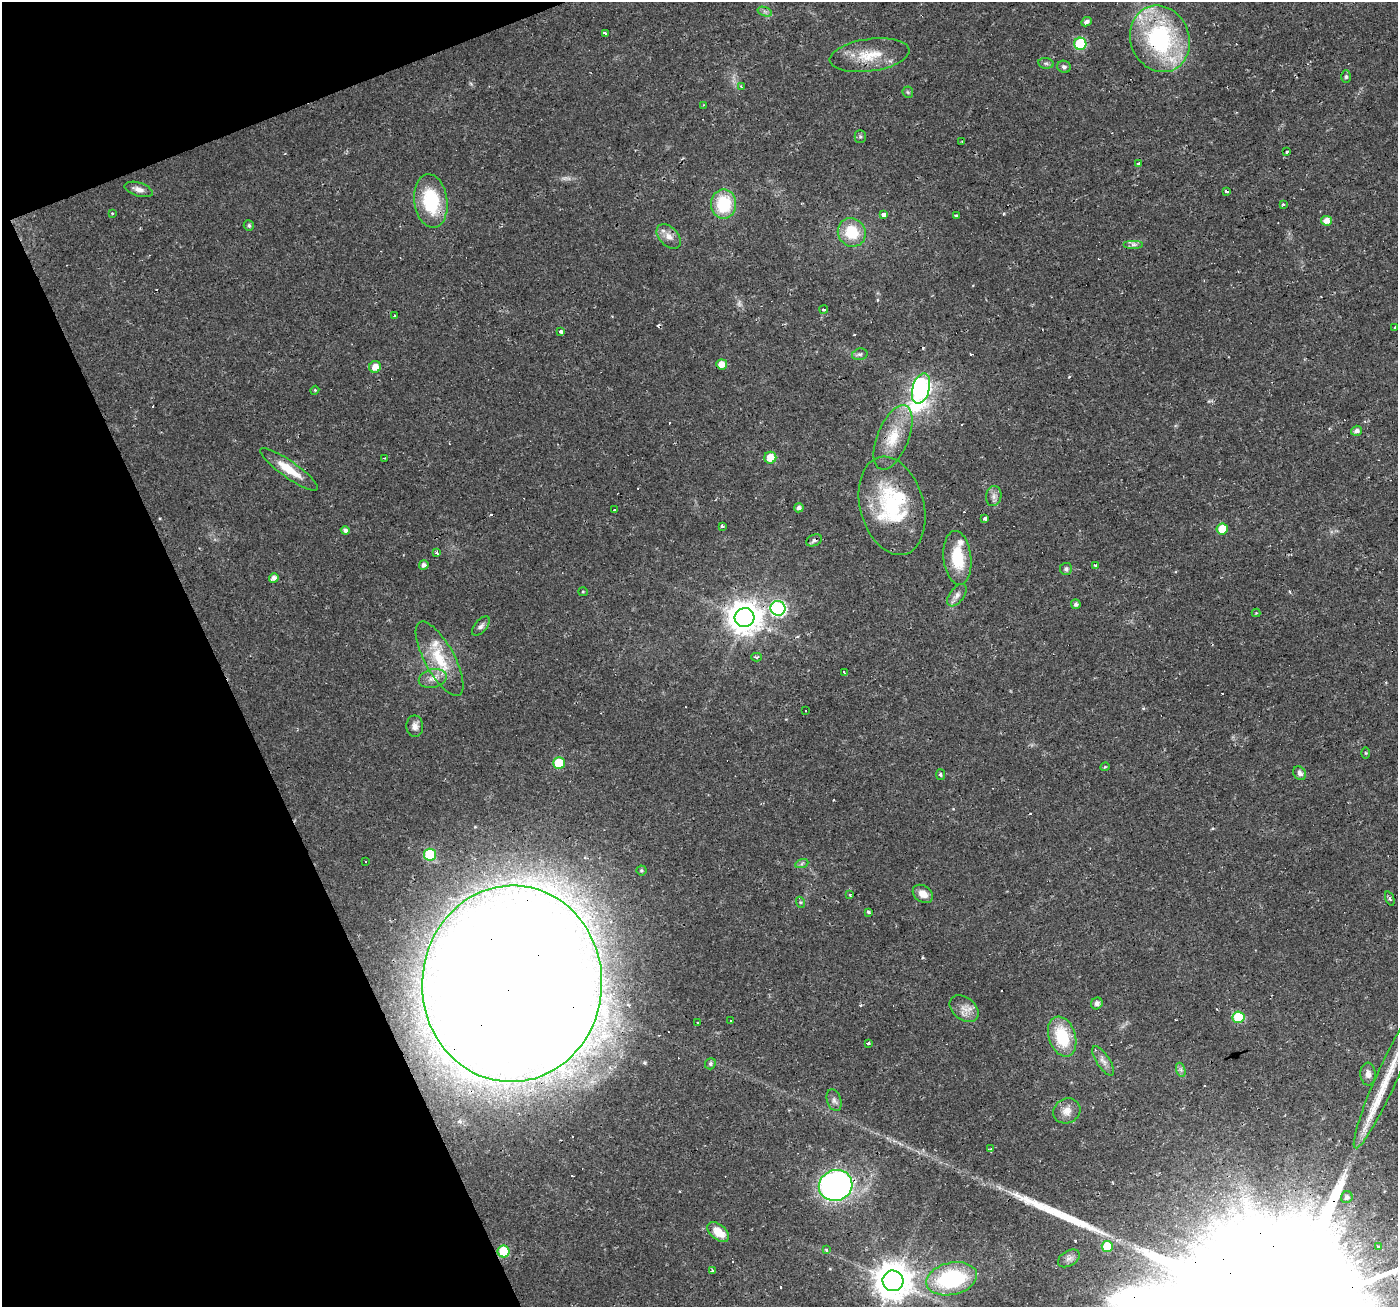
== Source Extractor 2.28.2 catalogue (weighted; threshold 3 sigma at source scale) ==
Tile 5 of 4 x 4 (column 1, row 2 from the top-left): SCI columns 1-1396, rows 2742-4046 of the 5582 x 5430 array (HDU 1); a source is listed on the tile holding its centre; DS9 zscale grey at full resolution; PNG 1400 x 1309 px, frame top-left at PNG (2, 2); each listed source drawn as its Kron ellipse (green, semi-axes under 4 px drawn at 4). Shown black and unused: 19% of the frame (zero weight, under 2 of 3 exposures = <1% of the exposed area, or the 3 px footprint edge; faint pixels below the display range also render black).
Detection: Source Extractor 2.28.2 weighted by HDU 2 'WHT'; one run over the whole footprint, this tile lists its part. Background 0.0171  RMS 0.0023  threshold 0.0102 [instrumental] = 3 sigma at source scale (4.5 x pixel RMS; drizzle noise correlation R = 1.50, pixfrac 1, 0.0396/0.0396 arcsec/px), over >= 5 px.
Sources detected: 148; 2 too faint to see at this stretch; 1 inside a brighter object's white glare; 28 cosmic-ray / hot-pixel residue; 1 long thin detection or spike segment (spike, bleed or trail) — neither listed nor drawn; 4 inside a brighter listed object's ellipse — not listed separately; the other 112 listed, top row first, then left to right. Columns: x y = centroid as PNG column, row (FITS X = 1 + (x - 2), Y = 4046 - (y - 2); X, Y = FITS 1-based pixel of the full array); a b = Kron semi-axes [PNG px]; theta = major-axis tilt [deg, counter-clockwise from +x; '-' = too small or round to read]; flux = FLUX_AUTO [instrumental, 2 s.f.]
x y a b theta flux
765 12 7 4 -19 0.56
1086 22 5 4 - 0.82
605 33 3 2 - 0.66
1160 39 34 29 -68 31
1080 44 6 6 - 16
869 55 40 16 8 6.9
1046 63 8 5 -7 0.54
1064 67 7 6 - 0.6
1346 77 6 5 - 0.41
741 87 4 3 - 0.57
908 92 6 5 - 0.34
703 105 3 2 - 0.37
860 137 6 5 - 0.44
962 141 3 2 - 0.16
1287 152 4 3 - 0.32
1138 163 3 3 - 0.3
139 189 14 6 -17 1.3
1226 192 4 3 - 1.3
431 201 27 16 -82 14
724 204 14 12 89 11
1283 205 3 3 - 0.44
112 213 3 3 - 0.66
883 215 3 3 - 33
956 216 4 3 - 0.58
1326 221 5 5 - 2
249 225 5 5 - 0.52
852 232 14 13 - 7.2
669 236 14 9 -46 1.9
1134 244 10 4 0 0.73
824 310 4 3 - 1.4
395 316 3 3 - 0.58
1395 327 3 3 - 1.5
560 331 4 3 - 0.75
860 354 8 5 14 0.57
722 364 5 5 - 2.2
375 367 6 6 - 2
921 389 15 8 74 79
315 390 4 3 - 0.2
1356 431 5 5 - 0.96
893 437 34 15 68 6.9
384 458 3 2 - 0.25
770 458 6 6 - 3.5
289 469 35 8 -35 4.8
994 496 10 7 81 1
892 506 50 32 -75 21
799 508 5 4 - 0.81
615 510 3 3 - 0.53
985 519 4 3 - 0.7
722 526 3 3 - 2.4
1222 529 5 5 - 4.4
345 530 4 4 - 0.85
814 540 8 5 25 0.52
436 553 3 3 - 0.45
957 558 27 14 -84 7.9
424 565 5 4 - 0.94
1095 566 3 3 - 2
1066 569 6 6 - 0.63
274 578 5 4 - 1.1
583 592 5 4 - 0.24
957 595 13 7 53 1.2
1076 604 5 4 - 0.73
778 608 7 7 - 43
1256 613 4 4 - 0.19
745 618 10 9 - 390
481 626 11 6 49 0.81
756 657 5 3 - 0.58
439 659 42 15 -61 8.4
844 673 4 3 - 0.72
433 678 14 9 13 2
805 711 3 2 - 0.62
415 726 11 8 -89 1.3
1366 753 5 3 - 0.23
559 763 6 5 - 9.1
1105 767 4 3 - 0.21
1300 773 7 6 - 0.94
940 775 5 4 - 0.36
430 855 6 6 - 15
365 862 3 3 - 0.61
802 863 7 4 20 0.4
641 870 5 5 - 0.35
923 894 11 8 -34 2.1
850 895 4 2 - 0.23
1390 898 7 4 -70 0.39
800 902 5 3 - 0.27
869 912 3 3 - 0.48
512 984 98 90 87 1300
1097 1003 6 5 - 0.87
964 1009 16 11 -37 2.2
1238 1017 6 6 - 11
731 1020 3 3 - 1.7
698 1023 3 3 - 0.26
1062 1037 21 13 -71 11
868 1043 4 3 - 0.42
1103 1061 17 6 -57 1.4
710 1064 6 5 - 0.48
1181 1070 7 4 -72 0.54
1368 1074 11 7 -87 1.3
1386 1079 76 10 66 9.8
834 1100 11 7 -72 0.9
1067 1111 14 12 28 2.1
991 1149 3 3 - 39
836 1185 17 15 22 77
1347 1197 6 5 - 0.75
718 1232 12 7 -39 3.7
1107 1246 5 5 - 6.1
1378 1247 4 3 - 0.56
826 1250 3 3 - 0.6
504 1252 6 6 - 13
1069 1258 12 7 31 1.1
712 1270 3 3 - 0.76
952 1279 26 16 13 21
893 1281 10 10 - 540
Overlapping masked pixels (flux is a lower limit): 9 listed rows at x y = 1160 39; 669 236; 921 389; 892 506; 814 540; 778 608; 745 618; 512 984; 836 1185